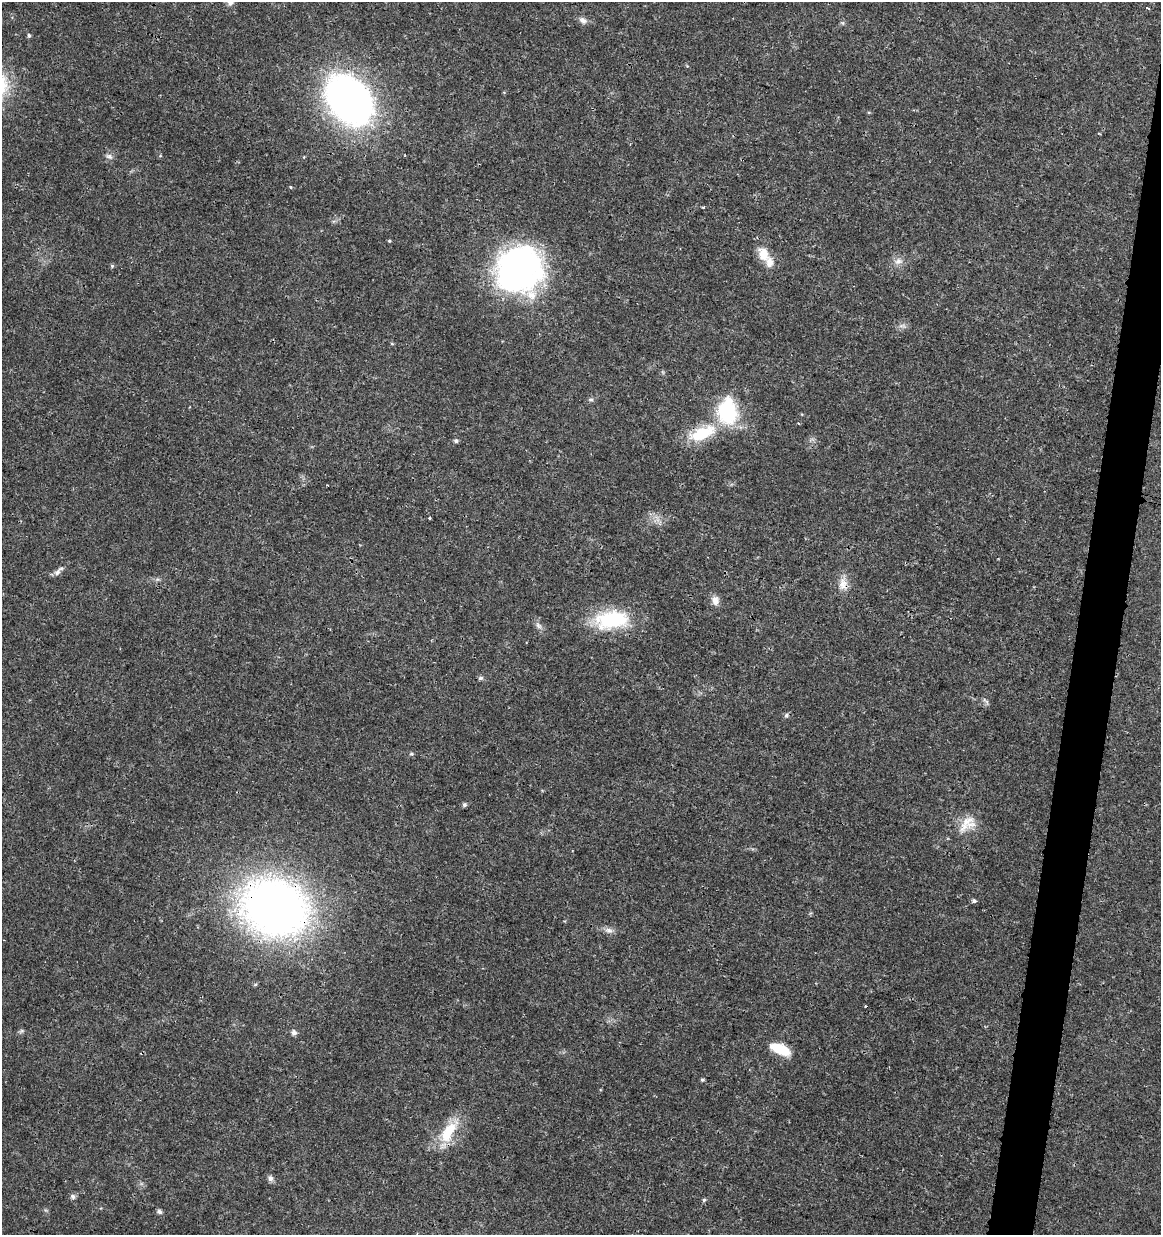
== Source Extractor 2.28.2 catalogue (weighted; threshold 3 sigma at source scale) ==
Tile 10 of 4 x 4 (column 2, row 3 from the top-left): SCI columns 1386-2544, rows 1245-2477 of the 5148 x 4947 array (HDU 1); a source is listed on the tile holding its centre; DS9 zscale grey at full resolution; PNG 1163 x 1237 px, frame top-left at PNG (2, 2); no overlay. Shown black and unused: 3% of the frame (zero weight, under 3 of 4 exposures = <1% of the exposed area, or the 3 px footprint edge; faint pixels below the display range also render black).
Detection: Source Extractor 2.28.2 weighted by HDU 2 'WHT'; one run over the whole footprint, this tile lists its part. Background 0.0192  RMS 0.0018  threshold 0.00796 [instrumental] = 3 sigma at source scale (4.5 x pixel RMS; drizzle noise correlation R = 1.50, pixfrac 1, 0.0396/0.0396 arcsec/px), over >= 5 px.
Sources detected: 42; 2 cosmic-ray / hot-pixel residue — not listed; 1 inside a brighter listed object's ellipse — not listed separately; the other 39 listed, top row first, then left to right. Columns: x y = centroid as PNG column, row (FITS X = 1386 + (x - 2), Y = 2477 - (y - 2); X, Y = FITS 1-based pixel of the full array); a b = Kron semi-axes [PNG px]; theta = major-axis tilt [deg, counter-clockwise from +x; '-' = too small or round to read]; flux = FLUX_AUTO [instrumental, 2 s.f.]
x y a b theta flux
1148 8 3 3 - 0.44
583 20 11 7 -34 0.78
29 36 5 4 - 0.32
349 100 56 40 -51 71
109 156 10 6 -22 0.62
290 187 3 3 - 0.29
389 241 4 4 - 0.21
763 254 17 12 -70 3
898 261 12 7 14 1
112 266 5 5 - 0.24
519 270 51 49 50 50
591 400 7 4 7 0.34
727 411 31 22 -89 13
799 423 3 3 - 0.19
702 433 39 16 23 7.3
456 441 5 5 - 0.41
327 485 3 3 - 0.24
58 571 18 5 47 0.78
843 584 17 11 -87 1.9
715 600 11 9 -68 1.2
611 620 43 22 6 12
538 625 10 6 -52 0.66
481 678 6 6 - 0.42
986 701 13 4 -45 0.38
786 715 7 5 68 0.34
411 754 5 5 - 0.3
464 805 5 5 - 0.41
967 824 27 16 42 3.4
974 901 6 5 - 0.34
275 907 65 52 -21 110
609 930 11 7 -19 0.82
294 1033 6 6 - 0.71
780 1049 20 9 -23 5.8
702 1080 4 4 - 0.27
448 1132 34 15 59 5.9
270 1178 8 7 - 0.56
73 1196 7 7 - 0.49
704 1200 5 5 - 0.26
159 1212 6 5 - 0.48
Overlapping masked pixels (flux is a lower limit): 4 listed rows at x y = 702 433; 843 584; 275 907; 448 1132